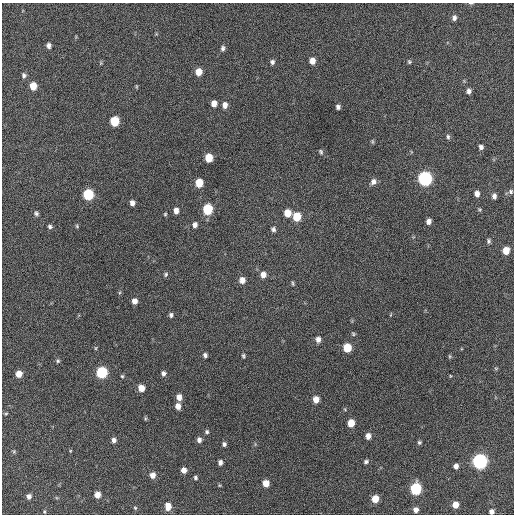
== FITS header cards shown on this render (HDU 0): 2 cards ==
NAXIS1  =                  512 / Axis length
NAXIS2  =                  512 / Axis length

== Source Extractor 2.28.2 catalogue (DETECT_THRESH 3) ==
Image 512 x 512 px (HDU 0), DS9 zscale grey, 1 PNG px = 1 image px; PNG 516 x 516 px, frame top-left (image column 1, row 512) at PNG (2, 3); no overlay
Background 187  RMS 13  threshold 40.4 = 3 sigma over >= 5 px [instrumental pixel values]
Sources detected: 97; all 97 listed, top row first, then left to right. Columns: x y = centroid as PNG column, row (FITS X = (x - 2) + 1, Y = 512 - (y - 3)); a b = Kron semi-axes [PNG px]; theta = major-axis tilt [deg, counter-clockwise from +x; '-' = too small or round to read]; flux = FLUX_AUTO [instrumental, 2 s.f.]
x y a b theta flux
471 3 6 3 -7 930
454 18 7 5 75 2900
49 46 5 5 - 3500
223 48 7 5 79 2300
312 61 6 5 - 7100
272 62 6 6 - 2500
409 62 6 5 - 1300
101 63 6 4 90 1100
199 72 6 6 - 11000
24 75 6 5 - 2200
33 86 6 5 - 14000
136 86 5 3 - 910
469 91 5 5 - 3300
214 103 6 5 - 6600
225 105 7 5 85 5000
338 107 5 4 - 2500
114 121 6 6 - 34000
448 137 6 5 - 1800
372 141 8 4 -89 1100
481 147 5 5 - 2800
321 152 7 5 -60 1700
209 158 6 5 - 19000
425 178 7 7 - 190000
373 182 8 7 - 4200
199 183 6 5 - 19000
511 192 7 6 - 2100
88 194 7 6 - 59000
477 194 6 5 - 4600
494 196 6 5 - 3600
132 203 5 4 - 4100
208 209 7 6 - 46000
479 209 5 5 - 1200
176 211 6 5 - 5500
36 213 6 5 - 2000
287 213 6 6 - 13000
165 214 4 4 - 1100
297 216 7 6 - 24000
429 221 6 5 - 4200
195 225 7 6 - 4100
50 226 5 5 - 2000
77 226 5 4 - 1100
273 229 6 5 - 2400
489 241 6 5 - 1800
506 250 6 5 - 13000
166 274 6 5 - 1600
263 275 7 6 - 6300
242 280 7 6 - 6700
293 283 7 3 -72 1200
134 301 6 5 - 5500
171 315 6 5 - 2200
353 334 6 5 - 1300
318 339 7 6 - 4400
96 348 5 3 - 890
347 348 6 6 - 22000
205 355 6 5 - 2400
243 356 6 4 -72 1400
450 356 6 4 -89 1100
58 361 5 5 - 1400
496 368 6 3 18 990
102 372 6 6 - 77000
163 373 6 5 - 2900
19 374 5 5 - 10000
122 376 5 4 - 1200
450 376 4 3 - 660
141 388 6 5 - 10000
179 397 6 5 - 6300
316 399 6 5 - 9000
178 406 6 5 - 6300
6 413 5 3 - 960
145 419 5 4 - 1100
351 423 6 5 - 13000
207 432 5 5 - 1700
368 436 6 5 - 5800
114 440 6 5 - 3400
199 440 6 5 - 3500
419 442 5 5 - 1600
224 444 4 4 - 2100
14 451 6 5 - 1300
70 451 5 3 - 820
480 461 7 6 - 240000
220 462 5 4 - 3400
366 462 5 4 - 2000
456 466 5 5 - 3900
184 470 5 5 - 5600
153 475 6 6 - 6000
195 478 5 5 - 1700
266 483 5 5 - 9900
416 489 7 6 - 77000
97 495 5 5 - 7600
29 496 5 5 - 3600
375 499 6 5 - 14000
455 505 5 5 - 8300
168 506 9 6 -88 8000
135 508 5 4 - 1100
416 510 5 5 - 4600
44 512 5 3 - 930
491 512 5 4 - 4100
At the frame edge (FLAGS 8, measured only in part): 2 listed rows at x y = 471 3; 491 512